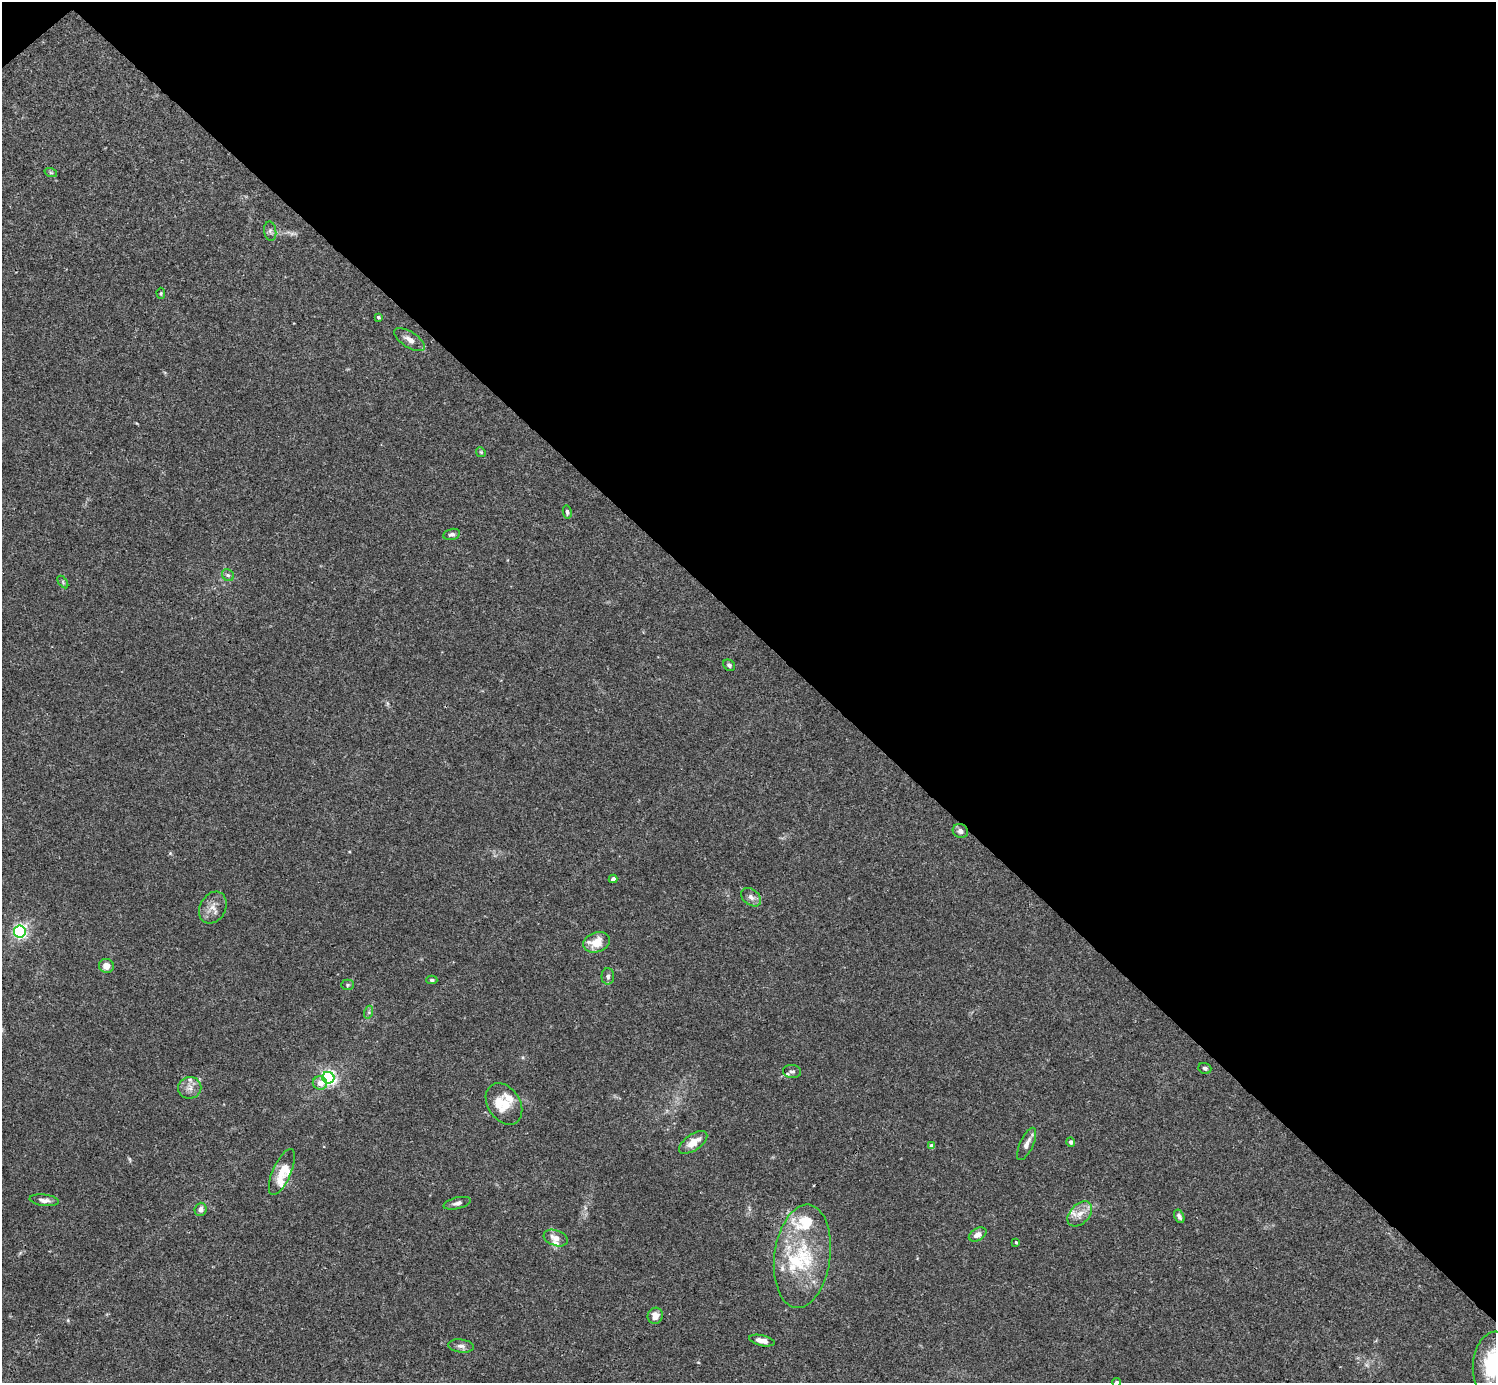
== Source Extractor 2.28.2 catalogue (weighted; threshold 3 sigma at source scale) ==
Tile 3 of 4 x 4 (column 3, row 1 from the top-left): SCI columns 2991-4484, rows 4302-5682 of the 5982 x 5981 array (HDU 1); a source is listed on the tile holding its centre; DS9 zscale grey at full resolution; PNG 1498 x 1385 px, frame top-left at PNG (2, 2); each listed source drawn as its Kron ellipse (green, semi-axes under 4 px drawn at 4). Shown black and unused: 46% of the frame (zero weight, under 3 of 4 exposures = <1% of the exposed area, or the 3 px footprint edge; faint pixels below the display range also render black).
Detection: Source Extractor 2.28.2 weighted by HDU 2 'WHT'; one run over the whole footprint, this tile lists its part. Background 0.0165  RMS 0.0022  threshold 0.00972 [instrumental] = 3 sigma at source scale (4.5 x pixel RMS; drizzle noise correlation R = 1.50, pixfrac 1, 0.05/0.05 arcsec/px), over >= 5 px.
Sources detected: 60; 1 too faint to see at this stretch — neither listed nor drawn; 12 inside a brighter listed object's ellipse — not listed separately; the other 47 listed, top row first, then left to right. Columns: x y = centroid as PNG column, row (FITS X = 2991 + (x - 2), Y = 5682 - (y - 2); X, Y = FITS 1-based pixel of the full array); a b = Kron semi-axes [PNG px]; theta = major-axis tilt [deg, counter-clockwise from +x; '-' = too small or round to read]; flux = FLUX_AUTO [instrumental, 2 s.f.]
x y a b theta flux
51 173 6 4 -18 0.32
270 231 9 6 -81 0.61
161 293 5 4 - 0.25
378 317 3 3 - 0.33
410 340 17 8 -32 1.5
481 452 5 4 - 0.25
567 512 6 4 -79 0.46
452 534 8 5 13 0.61
228 575 6 5 - 0.46
63 582 7 4 -54 0.28
729 665 6 5 - 0.49
960 831 8 7 - 0.84
613 879 4 4 - 0.65
751 897 11 7 -39 1
213 908 17 13 60 2.1
20 931 6 6 - 43
596 942 13 9 18 3.9
106 966 7 7 - 1.7
608 976 8 6 90 0.67
432 980 5 4 - 0.38
348 985 6 5 - 0.37
369 1012 6 4 72 0.37
1205 1068 6 5 - 0.54
792 1071 9 6 -6 0.67
328 1078 6 5 - 56
320 1083 7 6 - 1.5
190 1088 11 11 - 1.5
504 1104 23 16 -56 4.2
693 1142 16 8 34 2.7
1071 1142 5 4 - 0.51
1027 1144 17 6 65 1.3
932 1146 4 4 - 1.2
282 1172 25 9 66 3
44 1200 15 5 -7 1
457 1203 14 5 14 0.81
201 1209 7 6 - 0.88
1080 1214 15 9 47 2.1
1179 1216 7 5 -62 0.7
978 1234 9 6 29 1.3
556 1238 12 7 -19 1.7
1016 1242 4 3 - 0.24
802 1256 52 28 83 16
655 1316 8 7 - 1.7
762 1341 13 5 -13 1.4
461 1346 13 6 -7 0.98
1493 1364 32 20 84 13
1117 1382 4 4 - 0.37
Isophote crosses this tile's border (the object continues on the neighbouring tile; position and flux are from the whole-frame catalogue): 2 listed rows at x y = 1493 1364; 1117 1382